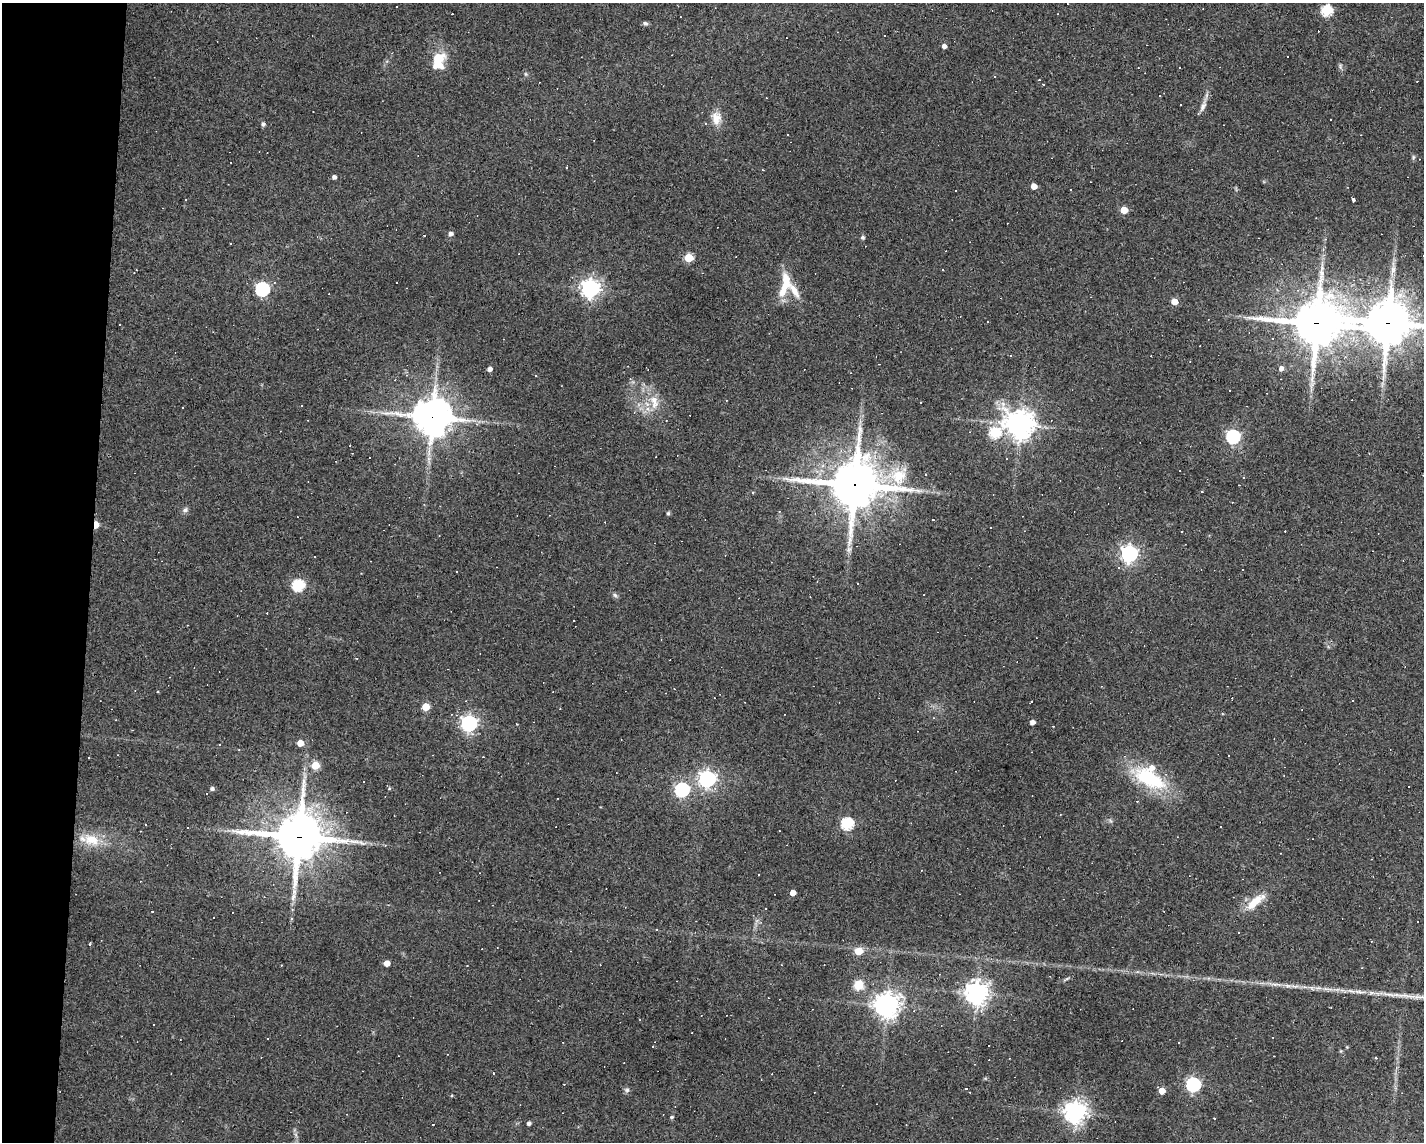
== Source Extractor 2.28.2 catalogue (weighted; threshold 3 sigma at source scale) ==
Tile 7 of 3 x 4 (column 1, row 3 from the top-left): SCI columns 104-1525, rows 1141-2280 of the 4583 x 4561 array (HDU 1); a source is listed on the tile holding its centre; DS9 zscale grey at full resolution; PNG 1426 x 1144 px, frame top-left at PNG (2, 3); no overlay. Shown black and unused: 6% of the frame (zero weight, under 3 of 4 exposures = <1% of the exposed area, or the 3 px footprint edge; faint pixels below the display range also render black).
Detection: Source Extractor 2.28.2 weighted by HDU 2 'WHT'; one run over the whole footprint, this tile lists its part. Background 0.0808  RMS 0.0057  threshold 0.0257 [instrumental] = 3 sigma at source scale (4.5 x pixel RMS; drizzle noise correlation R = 1.50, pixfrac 1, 0.05/0.05 arcsec/px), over >= 5 px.
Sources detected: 173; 65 cosmic-ray / hot-pixel residue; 1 long thin detection or spike segment (spike, bleed or trail) — not listed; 3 inside a brighter listed object's ellipse — not listed separately; the other 104 listed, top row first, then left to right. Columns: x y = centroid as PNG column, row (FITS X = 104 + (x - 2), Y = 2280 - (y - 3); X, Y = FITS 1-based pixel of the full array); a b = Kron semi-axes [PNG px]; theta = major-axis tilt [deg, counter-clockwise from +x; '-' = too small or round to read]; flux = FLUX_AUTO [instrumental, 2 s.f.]
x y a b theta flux
1327 10 6 5 - 51
645 23 7 5 -28 1.1
885 36 3 2 - 0.57
944 46 4 4 - 2.8
1288 56 3 3 - 2.4
438 61 23 15 74 14
994 76 3 3 - 0.52
1043 84 3 2 - 0.42
1160 96 3 2 - 0.57
1180 104 2 2 - 0.44
1203 107 15 6 65 2.8
716 118 17 12 -85 6.6
263 124 5 5 - 1.5
788 135 2 2 - 0.5
762 170 3 2 - 0.54
334 177 4 4 - 1.8
1034 186 5 4 - 6.5
1071 190 2 2 - 0.46
1353 200 5 3 - 1.8
1124 210 5 5 - 12
450 234 5 5 - 2.1
862 237 5 5 - 1.2
1325 239 5 3 - 0.53
688 258 5 5 - 24
136 270 5 4 - 0.71
1393 270 11 6 78 2.7
785 282 31 11 87 12
590 288 7 7 - 270
262 289 6 6 - 110
1174 301 5 4 - 7.4
1317 323 16 14 4 2400
1388 323 15 14 - 2100
1281 368 5 5 - 2.5
489 369 4 4 - 2.7
630 379 5 4 - 0.57
654 402 22 11 -79 8.8
921 403 2 2 - 0.47
1004 410 5 4 - 6.8
432 417 13 12 - 1300
666 420 3 2 - 0.47
1020 424 10 9 - 550
995 433 6 5 - 44
1233 437 6 6 - 100
352 453 2 2 - 0.38
898 476 23 21 39 19
1244 477 3 3 - 0.98
855 485 17 16 - 2400
1202 491 3 2 - 0.57
1232 502 3 2 - 0.36
185 510 7 6 - 1.5
668 513 5 5 - 0.8
933 520 2 2 - 0.43
96 525 5 4 - 11
849 549 8 6 -84 2
1129 554 6 6 - 210
1242 569 3 2 - 0.55
298 585 6 6 - 59
615 595 7 5 -45 1.2
574 621 3 2 - 0.56
357 658 3 3 - 0.48
1353 700 3 2 - 0.57
426 707 5 5 - 14
1032 722 5 4 - 2.9
469 723 6 6 - 180
516 724 3 2 - 0.37
300 743 5 5 - 7.2
483 757 2 2 - 0.44
89 758 3 2 - 0.47
315 765 5 5 - 15
1149 778 46 21 -30 38
707 779 7 6 - 190
212 789 5 4 - 1.5
389 789 5 3 - 0.52
682 790 6 6 - 120
847 824 6 6 - 64
146 825 3 3 - 1.6
188 827 2 2 - 0.39
298 837 17 15 -1 2200
92 840 25 15 -14 14
385 845 4 3 - 0.56
759 874 3 2 - 0.58
793 893 4 4 - 5.3
1255 902 29 10 40 11
152 911 3 2 - 0.38
291 918 5 3 - 0.74
656 929 3 3 - 0.76
858 951 6 5 - 12
387 963 5 4 - 5
1137 971 6 4 1 0.96
1067 979 10 2 35 0.86
1275 984 9 3 5 1.6
858 985 13 12 - 7.4
1287 986 9 4 -9 1.8
1318 988 7 4 17 1.3
1360 992 20 4 -6 4
976 993 7 7 - 480
886 1005 8 8 - 590
652 1047 2 2 - 0.47
1193 1084 6 6 - 100
627 1090 6 6 - 1.3
1161 1090 6 4 -43 8.1
1075 1112 7 7 - 460
671 1117 5 4 - 0.79
528 1123 4 4 - 1.5
Overlapping masked pixels (flux is a lower limit): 6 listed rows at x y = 1317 323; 1388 323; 432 417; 855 485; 96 525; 298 837
Isophote crosses this tile's border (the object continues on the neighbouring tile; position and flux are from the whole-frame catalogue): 1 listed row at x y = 1388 323
Unlisted compact peaks at least as high as the median listed source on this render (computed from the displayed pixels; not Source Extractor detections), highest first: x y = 1413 157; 526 74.